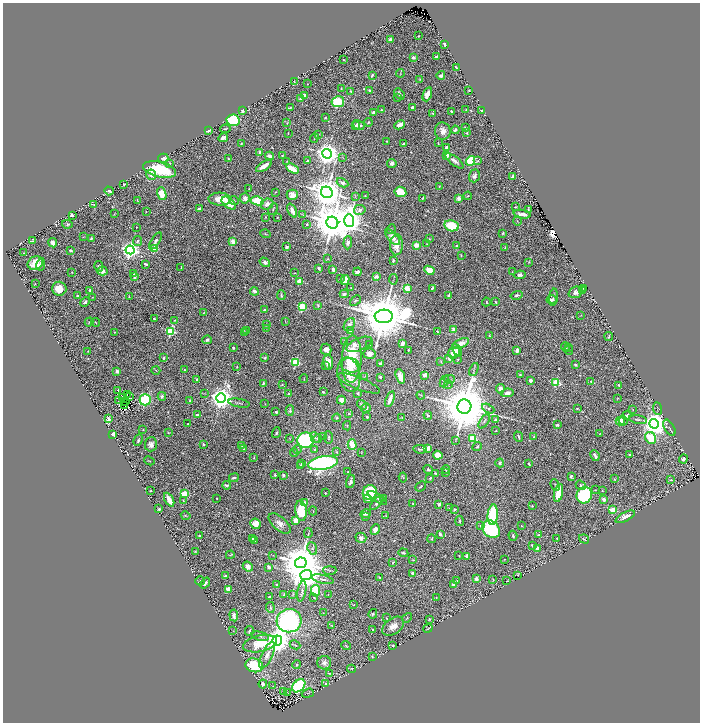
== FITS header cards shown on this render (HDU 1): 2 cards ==
NAXIS1  =                 1395
NAXIS2  =                 1440

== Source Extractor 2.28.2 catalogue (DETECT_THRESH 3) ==
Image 1395 x 1440 px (HDU 1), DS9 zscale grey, zoomed out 1/2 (1 PNG px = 2 x 2 image px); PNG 702 x 724 px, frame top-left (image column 2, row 1439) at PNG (3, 3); each listed source drawn as its Kron ellipse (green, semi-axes under 4 px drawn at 4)
Background 1.1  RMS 0.023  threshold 0.0675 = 3 sigma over >= 5 px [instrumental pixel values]
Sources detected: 618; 29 cannot appear on this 1/2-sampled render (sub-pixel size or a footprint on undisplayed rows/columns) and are neither listed nor drawn; of the other 589, the 500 brightest by FLUX_AUTO listed and drawn (89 fainter detections omitted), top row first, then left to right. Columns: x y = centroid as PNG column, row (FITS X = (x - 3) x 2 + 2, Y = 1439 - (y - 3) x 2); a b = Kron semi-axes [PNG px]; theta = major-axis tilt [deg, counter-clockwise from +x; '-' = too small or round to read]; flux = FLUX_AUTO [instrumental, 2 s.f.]
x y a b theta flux
418 36 2 2 - 2.2
390 39 4 3 - 12
445 44 3 2 - 15
413 57 3 2 - 19
437 57 3 2 - 12
343 60 2 1 - 2.3
457 68 4 2 - 6.6
400 73 4 2 - 3.1
372 75 4 2 - 5.1
441 75 4 3 - 12
420 79 3 2 - 2.9
294 82 3 2 - 4.2
308 84 2 2 - 2.4
341 88 3 2 - 2.6
469 90 2 2 - 2.7
351 91 2 2 - 5.4
370 91 3 3 - 8.3
399 94 6 4 -50 16
427 94 7 4 71 38
305 95 3 3 - 21
397 98 3 2 - 2.6
301 99 3 2 - 4.4
338 102 6 5 - 150
412 107 3 3 - 10
290 108 3 2 - 2.9
466 109 2 2 - 3.6
381 110 3 2 - 3.5
482 110 2 2 - 11
242 111 3 3 - 12
374 112 4 2 - 13
451 112 3 2 - 7
433 113 3 2 - 4.5
325 118 2 2 - 5.4
233 120 6 6 - 270
369 122 4 2 - 4
287 123 3 2 - 2.7
359 125 6 4 -29 27
400 125 6 3 26 37
356 126 3 3 - 12
465 128 4 2 - 6.6
225 129 5 2 - 5.4
208 130 3 2 - 24
455 130 4 3 - 16
443 131 8 8 - 33
288 133 2 2 - 2.5
467 133 2 2 - 4.6
318 134 4 3 - 3.3
223 138 5 3 - 29
314 138 4 2 - 3.6
386 141 3 2 - 3.4
438 143 2 1 - 2.9
241 144 3 2 - 5.5
403 144 4 2 - 9.3
447 147 3 2 - 14
260 152 3 2 - 7.5
327 154 5 4 - 5100
282 155 3 2 - 4.3
447 155 2 2 - 79
270 156 4 3 - 21
163 158 5 4 - 21
343 158 3 2 - 2.7
228 159 2 2 - 2.5
307 161 4 3 - 10
455 161 11 4 -38 24
470 161 5 4 - 200
478 161 4 3 - 4.1
287 162 2 2 - 2.1
170 163 3 3 - 4.2
392 163 5 4 - 22
264 166 9 3 33 45
160 169 17 7 -13 280
292 169 7 3 -31 110
151 175 5 5 - 20
474 176 6 5 - 18
513 177 4 2 - 15
342 183 6 4 -27 17
124 184 3 2 - 3.4
439 186 3 2 - 2.6
249 189 2 2 - 2.2
109 191 5 3 - 12
275 192 2 2 - 3.2
327 192 6 5 - 12000
400 192 6 5 - 100
162 194 7 4 -74 71
292 195 5 5 - 26
355 196 3 2 - 2.1
365 196 2 2 - 3.1
468 196 4 2 - 4.4
245 198 5 5 - 26
422 198 3 2 - 2.8
459 198 3 2 - 63
220 199 11 6 -2 84
137 200 3 1 - 2.9
234 201 5 2 - 3.3
257 201 6 4 -11 130
229 203 8 5 -38 73
267 204 6 5 - 25
94 205 3 2 - 2.1
515 207 2 2 - 2.9
199 209 4 2 - 9.3
273 209 6 2 65 4.8
528 209 4 3 - 3.3
360 210 6 5 - 15
146 211 2 2 - 2
292 211 7 4 -65 30
114 214 3 2 - 2.3
522 214 8 3 -9 29
72 215 2 2 - 34
303 215 4 2 - 2.7
266 217 4 3 - 4
277 218 3 2 - 2.7
349 221 6 5 - 6000
517 221 4 2 - 2.6
332 223 6 5 - 20000
67 224 5 4 - 7.6
307 224 3 2 - 5.3
451 226 7 5 -12 160
136 227 2 2 - 2.6
391 229 5 3 - 5.9
503 233 4 2 - 4.6
265 234 5 2 - 2.9
83 237 3 2 - 2.1
393 237 9 5 -48 30
91 238 3 2 - 6.6
429 239 3 3 - 3.1
32 241 4 3 - 6.8
138 241 5 3 - 8.6
156 241 9 3 57 15
233 242 3 2 - 120
53 243 4 4 - 21
348 243 6 4 87 12
427 244 3 2 - 2.3
397 245 10 6 86 59
416 245 3 2 - 100
456 246 3 2 - 8
287 247 3 2 - 9
505 247 3 2 - 4.3
154 248 3 3 - 180
130 250 4 4 - 2400
71 251 3 2 - 7.9
23 253 2 2 - 2.7
461 255 2 1 - 2.3
328 259 3 2 - 2.5
393 260 3 2 - 10
265 262 5 4 - 17
529 262 4 3 - 3.2
35 263 8 6 31 90
41 264 6 3 80 14
146 264 4 2 - 7.5
99 267 5 4 - 9.8
181 267 3 2 - 2.1
319 268 3 3 - 8.8
333 269 4 3 - 12
429 270 5 4 - 59
102 271 5 4 - 29
72 272 2 2 - 2.3
357 272 4 3 - 15
512 272 3 2 - 2.2
294 273 4 2 - 2.7
133 274 2 2 - 4
520 275 6 3 8 19
134 276 3 3 - 9.8
376 276 4 3 - 15
341 279 2 2 - 2.4
393 279 5 2 - 4
345 280 5 4 - 51
299 281 3 2 - 130
35 284 2 2 - 3.3
351 288 2 1 - 2.5
407 288 3 2 - 150
432 288 3 2 - 8.9
583 288 2 1 - 2.8
59 289 7 7 - 61
90 290 3 3 - 6.8
583 290 4 2 - 3.7
254 291 4 3 - 16
576 292 7 5 21 21
344 294 4 3 - 10
281 295 5 2 - 5.7
517 295 6 3 14 8.8
78 296 3 2 - 4.8
449 296 3 3 - 13
92 297 2 2 - 2.2
129 297 3 2 - 3.9
553 297 9 3 85 9.3
551 300 5 3 - 11
355 301 6 3 43 7.7
85 302 5 3 - 11
486 302 4 2 - 3.7
496 302 3 2 - 4.9
318 305 4 3 - 4.9
302 306 4 3 - 230
265 310 3 3 - 6.4
204 313 3 2 - 2.8
581 315 3 3 - 2
384 316 9 6 4 40000
154 319 3 2 - 5.4
174 320 2 2 - 3.5
89 322 4 2 - 3.7
96 322 4 2 - 3.1
285 322 4 2 - 2.1
266 325 3 3 - 5.3
349 325 7 5 58 24
267 328 3 2 - 3.3
453 329 3 3 - 23
246 330 3 2 - 2.6
170 331 4 3 - 400
351 331 3 3 - 21
437 331 2 2 - 2.8
114 332 2 2 - 2.7
245 332 4 3 - 3.6
489 336 3 2 - 4.7
609 336 4 2 - 4.9
207 340 5 3 - 9.6
345 342 4 3 - 14
461 343 9 4 26 46
359 344 14 6 22 19
370 344 3 2 - 3
402 344 4 3 - 18
565 347 4 3 - 11
568 347 4 3 - 3.6
233 348 3 3 - 6.7
326 350 6 5 - 30
408 350 2 1 - 3.1
457 350 6 3 -61 17
517 350 4 3 - 21
569 350 4 3 - 3.8
88 351 2 1 - 2
454 353 6 5 - 53
369 354 6 5 - 35
163 358 4 4 - 7.3
265 358 3 3 - 6.8
352 359 23 10 87 290
449 359 3 3 - 7
458 360 2 2 - 3.2
441 361 3 2 - 2.7
295 362 3 3 - 300
328 362 7 5 -81 72
380 364 3 2 - 8.5
325 365 3 2 - 3.3
351 365 9 7 -15 73
575 365 3 2 - 6.9
237 367 3 2 - 2.1
474 369 7 2 68 5.1
156 370 4 2 - 3.3
184 370 2 2 - 4.4
117 371 3 3 - 15
349 375 17 11 -77 88
425 375 2 2 - 63
520 375 4 3 - 4.8
365 376 4 2 - 2.8
400 376 7 4 -73 32
380 377 2 2 - 8.8
196 379 2 2 - 7.9
304 379 4 2 - 2.2
449 379 5 3 - 6.9
530 380 3 3 - 16
444 381 6 4 68 7.9
591 381 3 2 - 2.6
556 382 4 3 - 230
263 383 4 2 - 5.6
359 383 23 6 -22 36
282 384 4 3 - 3.4
448 385 4 2 - 3.5
619 385 3 2 - 6.2
500 389 4 4 - 29
118 390 2 2 - 3.1
323 392 2 2 - 5.9
358 393 3 3 - 9.6
507 393 6 4 9 21
127 394 3 1 - 3.2
204 394 3 2 - 2.7
288 394 2 2 - 5.1
421 395 4 2 - 4.4
162 396 4 3 - 10
129 397 2 2 - 4.4
123 398 3 1 - 3.5
221 398 5 5 - 5000
617 398 3 2 - 2.7
390 399 8 3 70 38
145 400 6 5 - 320
341 400 4 4 - 38
119 401 2 1 - 2.2
126 401 3 1 - 3.4
190 401 3 2 - 5.3
239 403 11 2 -10 8.2
265 404 2 2 - 2.1
124 405 2 2 - 3.1
362 405 5 4 - 12
464 407 7 7 - 43000
366 408 5 4 - 15
577 408 3 3 - 4.6
657 408 6 3 -84 3.5
488 409 6 3 -28 8.4
633 410 3 2 - 2.2
290 411 5 3 - 8.9
276 412 2 2 - 7.5
349 414 2 2 - 3.9
197 415 4 3 - 10
428 415 4 3 - 7.8
627 415 5 2 - 12
367 417 3 2 - 9.7
402 417 3 2 - 2.1
337 418 4 3 - 5
109 419 4 3 - 12
496 420 2 2 - 36
638 420 9 3 -9 7.9
484 421 8 3 59 9.1
620 421 4 4 - 53
623 421 5 3 - 14
188 424 2 2 - 4
654 424 5 4 - 6200
557 425 2 2 - 23
347 426 4 2 - 3.2
669 428 9 5 -58 11
143 430 3 2 - 2.7
496 431 2 1 - 2.6
168 433 3 2 - 2.5
276 433 5 3 - 7.2
113 434 3 3 - 30
600 434 3 2 - 2.1
324 436 3 3 - 2.7
329 437 6 3 -83 7.4
518 437 5 2 - 6.3
534 437 2 2 - 5.2
315 438 6 3 -51 6.4
473 438 4 3 - 170
650 438 6 5 - 140
290 439 3 3 - 3.6
318 439 4 4 - 7.1
138 440 6 3 65 9.3
305 440 8 7 - 470
456 441 3 2 - 2.5
151 444 7 6 - 20
204 444 3 3 - 6.9
242 445 3 2 - 6
352 445 5 3 - 100
477 447 5 3 - 6.8
428 448 4 3 - 39
244 449 3 3 - 3.6
297 449 4 3 - 4.9
420 449 7 3 -6 7.7
315 450 3 3 - 9.6
336 452 3 3 - 3.5
294 453 4 2 - 5
361 453 3 2 - 2.4
438 455 4 4 - 70
630 455 2 2 - 7.1
595 456 6 2 -64 11
254 458 3 2 - 3.2
683 459 4 4 - 12
149 461 5 2 - 3.2
302 463 3 3 - 6.9
323 463 15 6 10 1500
500 463 4 4 - 8.8
529 464 3 2 - 4.9
300 466 3 3 - 11
428 469 5 3 - 7.6
446 469 4 3 - 4.7
348 472 2 2 - 8.7
446 472 4 3 - 4.9
435 473 3 2 - 3.6
275 475 4 3 - 4.2
283 475 3 2 - 13
571 476 3 3 - 15
403 477 5 3 - 3.5
234 478 5 2 - 11
430 478 3 2 - 7.1
614 479 3 2 - 2.8
671 480 3 2 - 4.2
350 482 6 3 70 16
227 485 4 2 - 7.1
555 485 6 3 -67 4.8
581 485 5 4 - 8.8
420 486 6 2 40 6
595 490 3 2 - 2.4
602 490 3 3 - 2.4
151 491 2 2 - 3.3
370 492 7 7 - 240
325 493 2 2 - 3.5
558 493 9 4 77 120
184 494 3 3 - 200
584 495 8 7 - 490
217 498 2 2 - 4.7
368 498 3 3 - 70
377 498 11 4 -31 14
384 498 3 3 - 4.2
604 499 4 3 - 18
169 500 7 3 -62 55
183 500 3 3 - 2.7
305 503 3 2 - 110
377 503 8 4 45 13
413 504 4 3 - 5.1
439 504 2 2 - 35
532 506 2 2 - 4.2
449 508 3 2 - 2.6
159 509 3 3 - 7.2
454 509 3 2 - 7.6
613 510 3 3 - 170
301 511 10 6 -82 200
313 511 4 2 - 2.7
366 514 5 4 - 22
493 515 10 5 84 370
186 516 5 2 - 3.8
366 516 3 3 - 4.5
386 516 4 2 - 3.4
625 517 11 4 28 32
295 520 4 4 - 41
459 521 5 3 - 7.1
255 524 5 5 - 33
280 524 13 7 -41 29
480 525 4 3 - 4.6
522 526 4 2 - 3.2
491 529 10 7 -45 420
375 530 5 4 - 21
308 533 5 3 - 4.1
440 534 4 2 - 14
199 535 3 3 - 3.3
539 535 4 3 - 7.1
513 536 5 3 - 7.6
253 538 2 2 - 16
361 538 5 5 - 20
557 538 2 2 - 2.6
431 539 4 3 - 4.6
584 539 5 2 - 3.7
255 541 3 2 - 3.5
532 545 3 2 - 5.7
537 548 3 3 - 16
312 549 6 4 -69 12
195 551 3 2 - 2.7
403 553 5 3 - 7.7
230 555 4 2 - 4.1
273 555 3 3 - 2.6
459 556 3 2 - 2.1
467 556 2 2 - 54
504 559 2 2 - 2
413 560 3 2 - 4
301 563 6 5 - 22000
393 563 3 2 - 5.8
248 567 5 4 - 25
269 567 3 3 - 12
330 570 7 2 0 5.9
413 573 4 3 - 11
306 575 6 5 - 8500
517 575 2 1 - 2.1
225 576 3 2 - 4.6
380 577 3 3 - 4.7
323 579 11 3 -13 13
476 579 4 3 - 11
493 580 4 2 - 2.9
200 581 5 3 - 6
457 581 3 3 - 3.2
507 581 2 2 - 2.4
205 583 6 3 50 14
453 584 3 2 - 13
276 585 2 2 - 2.1
228 589 3 3 - 40
302 591 10 3 79 9.3
316 591 5 4 - 150
284 594 4 3 - 4.4
293 594 4 2 - 3.2
328 594 2 1 - 2.3
269 597 2 2 - 19
436 597 3 3 - 3.6
314 598 3 2 - 2.9
354 605 2 2 - 3.1
270 607 5 3 - 6
323 613 2 2 - 2.1
373 614 5 4 - 6.7
234 615 6 3 -84 19
386 618 2 1 - 2.2
407 618 5 3 - 4
429 619 3 3 - 5.3
289 621 12 11 - 770
331 625 3 2 - 2.8
393 626 12 7 36 40
428 628 5 1 - 6.8
373 629 2 2 - 15
233 631 3 2 - 2.5
249 631 5 2 - 5.6
260 636 9 2 -14 6.9
277 640 5 4 - 6100
260 644 17 8 12 130
295 645 5 2 - 3.8
346 646 5 3 - 4.6
393 646 2 2 - 2.8
267 655 14 5 65 29
372 656 3 2 - 3
324 663 7 6 - 20
254 665 9 7 -15 210
297 665 4 2 - 5.2
351 669 4 2 - 2.3
329 673 4 3 - 4.1
263 684 4 3 - 13
325 684 3 3 - 7.3
273 686 3 2 - 2.5
299 686 7 5 45 520
283 691 2 1 - 13
288 693 2 1 - 23
308 693 6 3 18 2.9
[89 fainter detections neither listed nor drawn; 29 sub-pixel or undisplayed-footprint detections neither listed nor drawn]